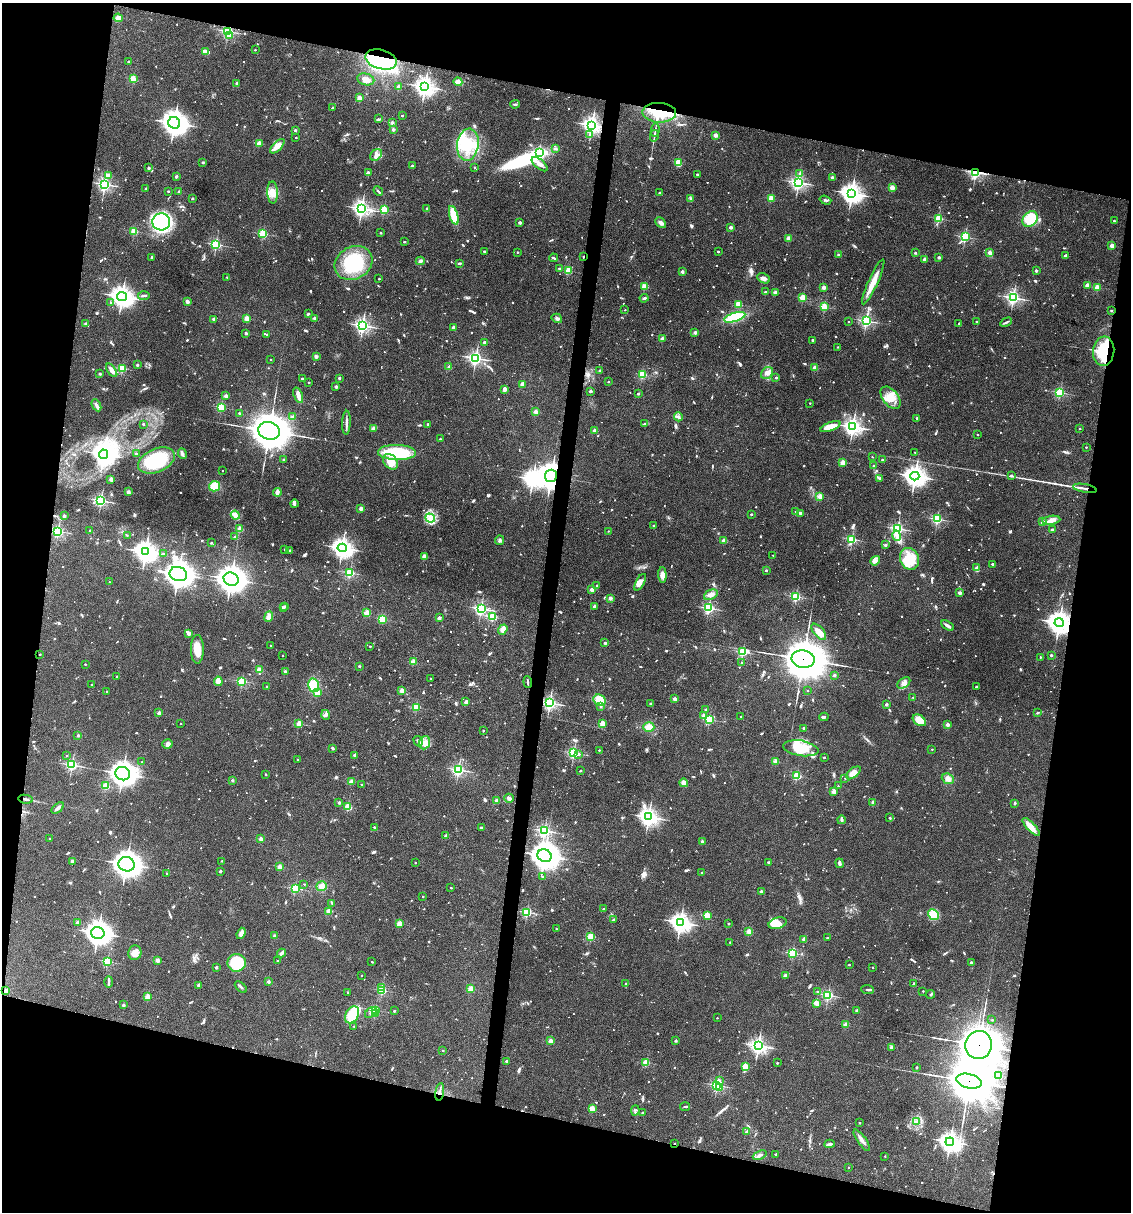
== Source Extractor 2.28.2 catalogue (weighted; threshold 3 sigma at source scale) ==
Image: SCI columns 234-4749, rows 3-4842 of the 4864 x 4846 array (HDU 1 of 3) = the unmasked area's bounding box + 8 px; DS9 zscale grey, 4 x 4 block average (1 PNG px = mean of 4 x 4 image px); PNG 1133 x 1214 px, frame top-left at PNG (2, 3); each listed source drawn as its Kron ellipse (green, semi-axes under 4 px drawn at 4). Shown black and unused: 26% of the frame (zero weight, under 3 of 4 exposures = <1% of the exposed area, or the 3 px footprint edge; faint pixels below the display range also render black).
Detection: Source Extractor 2.28.2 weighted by HDU 2 'WHT'. Background 0.127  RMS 0.0075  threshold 0.0338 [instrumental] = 3 sigma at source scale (4.5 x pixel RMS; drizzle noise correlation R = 1.50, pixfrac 1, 0.05/0.05 arcsec/px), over >= 5 px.
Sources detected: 1340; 12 too faint to see at this stretch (4 x 4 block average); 8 inside a brighter object's white glare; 6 cosmic-ray / hot-pixel residue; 7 long thin detections or spike segments (spike, bleed or trail) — neither listed nor drawn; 21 coinciding with a brighter row at this scale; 37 inside a brighter listed object's ellipse — not listed separately; of the other 1249, all 500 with FLUX_AUTO >= 6.24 (the completeness limit of this list) listed and drawn (749 fainter detections not listed), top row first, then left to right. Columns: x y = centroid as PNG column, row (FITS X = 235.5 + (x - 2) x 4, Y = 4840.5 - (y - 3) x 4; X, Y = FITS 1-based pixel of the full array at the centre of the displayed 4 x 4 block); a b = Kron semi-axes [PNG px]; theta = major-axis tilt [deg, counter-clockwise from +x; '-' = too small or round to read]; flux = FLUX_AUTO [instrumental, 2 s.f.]
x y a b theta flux
118 18 4 4 - 26
228 31 2 2 - 730
230 35 2 2 - 13
255 50 2 2 - 6.9
205 52 4 2 - 65
381 59 16 9 -15 380
129 62 2 2 - 15
133 79 2 2 - 270
366 79 9 6 -14 30
458 82 4 4 - 20
237 84 2 2 - 42
399 87 2 2 - 56
425 87 4 3 - 1900
359 98 2 2 - 110
515 104 5 2 - 7.8
332 108 2 2 - 9.5
659 113 17 10 -2 180
402 115 2 2 - 16
378 119 4 2 - 6.3
174 123 6 5 - 3300
392 123 2 2 - 67
592 125 3 3 - 1600
295 130 2 2 - 30
393 130 2 2 - 46
655 130 6 2 79 6.9
590 134 3 2 - 15
715 135 2 2 - 91
654 136 6 2 77 7.3
296 138 2 2 - 6.4
259 143 2 2 - 120
468 145 16 10 82 140
277 146 9 4 45 36
555 149 4 2 - 6.8
539 152 2 2 - 580
376 155 6 5 - 19
203 162 2 2 - 19
678 163 4 3 - 62
540 164 10 4 -40 30
412 166 2 2 - 19
475 167 2 2 - 9.8
149 168 2 2 - 33
975 172 2 2 - 940
368 173 2 2 - 84
800 173 2 2 - 18
697 174 2 2 - 20
109 175 2 2 - 54
176 177 2 2 - 33
832 177 2 2 - 47
798 182 2 2 - 1200
105 184 2 2 - 1000
146 188 2 2 - 16
892 188 2 2 - 130
168 191 2 2 - 15
378 191 5 2 - 7
179 192 2 2 - 47
273 192 11 5 -88 42
659 193 2 2 - 21
852 193 4 4 - 2100
192 198 2 2 - 23
691 198 3 3 - 7.3
771 198 2 2 - 190
825 200 6 2 -19 7
361 208 4 3 - 1300
427 208 2 2 - 17
384 210 2 2 - 360
454 215 10 4 -74 120
939 219 2 2 - 330
1030 219 8 6 47 180
1114 221 2 2 - 19
161 222 9 8 - 780
520 223 2 2 - 38
661 223 6 4 -45 17
731 227 2 2 - 46
134 231 2 2 - 260
380 233 2 2 - 14
263 234 2 2 - 410
965 237 2 2 - 640
789 238 2 2 - 110
404 242 2 2 - 6.4
216 244 2 2 - 490
1112 246 2 2 - 92
484 251 2 2 - 17
517 252 2 2 - 8.1
718 252 2 2 - 13
990 252 2 2 - 66
915 253 2 2 - 21
838 255 3 2 - 6.9
1066 255 2 2 - 46
152 257 2 2 - 25
583 257 2 2 - 18
939 257 2 2 - 36
554 258 4 2 - 6.7
924 259 2 2 - 37
420 261 4 3 - 9.7
353 263 19 16 28 300
460 263 3 2 - 6.6
559 268 2 2 - 12
1036 270 2 2 - 36
568 271 2 2 - 270
682 272 2 2 - 47
227 277 2 2 - 7.4
763 278 6 5 - 18
379 279 2 2 - 9.9
873 282 24 4 65 64
1087 285 2 2 - 76
644 287 2 2 - 190
824 287 2 2 - 86
1097 287 2 2 - 160
765 292 3 2 - 6.6
775 293 2 2 - 100
144 296 6 2 5 9.7
122 297 5 4 - 2200
803 297 2 2 - 220
644 298 4 3 - 8.7
1013 298 2 2 - 940
187 302 2 2 - 16
110 303 2 2 - 8
738 304 2 2 - 180
824 307 2 2 - 320
625 310 2 2 - 6.6
1111 310 2 2 - 12
308 314 2 2 - 23
735 317 11 4 16 210
247 318 2 2 - 150
314 318 2 2 - 43
557 318 5 4 - 12
213 319 2 2 - 26
866 321 2 2 - 780
848 322 2 2 - 6.3
976 322 2 2 - 11
1006 322 6 2 27 6.9
86 324 2 2 - 38
959 324 2 2 - 7
362 325 3 3 - 1000
453 327 2 2 - 47
695 332 2 2 - 57
246 333 2 2 - 36
267 334 2 2 - 6.6
662 339 2 2 - 99
812 340 2 2 - 21
485 342 2 2 - 46
838 347 2 2 - 6.5
1104 351 15 10 84 300
316 357 4 3 - 9.1
476 358 2 2 - 1100
270 360 2 2 - 6.4
137 365 2 2 - 25
449 367 2 2 - 68
815 367 2 2 - 87
122 369 2 2 - 380
112 370 8 3 -55 22
600 371 2 2 - 31
767 373 7 5 47 24
100 374 2 2 - 22
642 374 2 2 - 260
339 378 2 2 - 34
776 378 2 2 - 21
302 379 2 2 - 24
309 382 2 2 - 15
608 382 2 2 - 11
522 384 2 2 - 98
336 387 2 2 - 45
504 389 3 2 - 28
591 391 2 2 - 42
1060 393 2 2 - 560
638 394 2 2 - 25
298 395 8 4 -68 21
226 396 2 2 - 72
891 398 13 7 -52 65
810 403 2 2 - 11
96 405 6 3 -63 16
221 407 2 2 - 340
535 412 2 2 - 84
239 413 2 2 - 16
292 417 4 3 - 8.1
678 417 4 2 - 7.2
917 418 2 2 - 14
346 423 12 2 88 16
143 424 2 2 - 23
428 424 2 2 - 18
645 424 2 2 - 8.2
830 426 11 4 21 45
853 427 3 3 - 1700
373 428 4 3 - 11
1080 429 2 2 - 11
594 430 2 2 - 29
269 431 11 8 -18 12000
978 435 2 2 - 7.7
440 439 2 2 - 12
1086 447 2 2 - 9.3
397 452 19 7 -1 240
915 452 2 2 - 8.2
103 454 5 4 - 2100
136 454 2 2 - 36
182 454 5 3 - 14
872 457 2 2 - 6.3
283 460 2 2 - 21
882 460 2 2 - 9.8
156 461 19 11 24 230
391 462 9 6 -49 88
842 462 2 2 - 120
874 465 2 2 - 12
222 470 2 2 - 6.2
1011 475 2 2 - 19
551 476 6 6 - 3600
915 476 4 4 - 2600
880 478 2 2 - 28
111 479 2 2 - 110
214 486 6 5 - 74
1085 488 12 2 -10 14
128 492 2 2 - 67
277 492 4 3 - 22
820 496 2 2 - 170
101 501 2 2 - 870
295 504 4 3 - 12
361 508 2 2 - 81
796 511 2 2 - 10
800 513 2 2 - 30
751 514 2 2 - 21
235 515 4 3 - 20
64 516 2 2 - 49
430 518 5 4 - 20
937 519 2 2 - 670
1051 520 9 4 7 25
1043 522 2 2 - 65
653 525 2 2 - 11
240 529 2 2 - 180
898 529 2 2 - 780
90 530 2 2 - 8.9
1052 530 2 2 - 48
58 531 2 2 - 690
608 531 2 2 - 6.4
127 535 2 2 - 8.1
897 536 5 3 - 18
235 537 2 2 - 52
852 539 2 2 - 500
500 540 5 3 - 8.4
724 541 2 2 - 100
211 543 2 2 - 17
885 545 2 2 - 35
342 548 4 4 - 1900
285 549 2 2 - 12
290 551 2 2 - 30
145 552 4 4 - 2800
163 554 2 2 - 17
773 555 2 2 - 7.9
424 556 2 2 - 130
909 559 11 9 -62 94
875 561 5 4 - 16
992 564 2 2 - 17
977 568 2 2 - 65
766 570 2 2 - 22
350 573 2 2 - 540
178 574 9 7 -20 4100
662 575 8 4 -87 30
231 579 7 6 - 4900
109 582 2 2 - 7.4
640 582 9 4 61 20
597 585 2 2 - 9.5
592 590 2 2 - 75
960 593 2 2 - 66
711 595 7 4 26 23
796 596 2 2 - 590
610 598 2 2 - 75
285 606 2 2 - 15
594 606 2 2 - 42
283 608 3 2 - 14
709 608 2 2 - 630
481 609 2 2 - 930
367 613 2 2 - 190
269 617 5 4 - 25
493 617 2 2 - 310
439 618 2 2 - 52
382 619 3 2 - 140
1059 623 4 4 - 3100
947 626 7 2 -32 16
503 630 5 4 - 31
819 632 10 5 -49 53
189 633 3 2 - 64
605 643 2 2 - 31
270 645 2 2 - 9.7
370 646 2 2 - 14
197 649 14 6 90 57
743 652 2 2 - 490
40 654 2 2 - 9.1
1051 655 2 2 - 23
282 656 2 2 - 7.6
1040 657 2 2 - 7.7
803 659 11 8 -9 21000
413 662 2 2 - 150
742 662 2 2 - 10
85 664 2 2 - 10
359 666 2 2 - 20
259 670 2 2 - 140
285 671 3 3 - 6.3
834 675 2 2 - 33
117 676 2 2 - 9
430 679 2 2 - 7.3
218 681 5 2 - 54
242 681 2 2 - 410
528 682 6 2 -84 8.1
904 683 7 4 34 20
91 685 2 2 - 9.1
314 685 7 5 -78 95
266 686 2 2 - 11
976 687 2 2 - 24
401 690 2 2 - 110
808 690 2 2 - 8.6
106 692 2 2 - 6.8
317 692 2 2 - 120
913 697 2 2 - 6.4
674 699 2 2 - 68
600 700 6 5 - 88
466 702 2 2 - 99
550 703 2 2 - 1300
650 703 2 2 - 22
886 704 2 2 - 35
601 706 2 2 - 12
416 707 2 2 - 340
706 710 2 2 - 34
159 713 2 2 - 79
1037 713 3 2 - 6.6
326 715 5 2 - 8.8
704 716 2 2 - 93
741 716 2 2 - 6.4
824 717 4 2 - 7.4
709 720 2 2 - 410
919 720 7 5 -35 76
602 723 2 2 - 160
181 724 2 2 - 6.6
299 724 2 2 - 170
947 725 2 2 - 70
649 727 5 5 - 39
804 728 2 2 - 30
483 731 2 2 - 12
78 735 2 2 - 23
418 741 5 2 - 12
424 743 7 5 70 44
167 744 5 4 - 15
333 748 3 2 - 9.5
801 748 18 7 -9 120
932 749 2 2 - 8.8
599 750 2 2 - 12
574 753 2 2 - 800
579 754 3 2 - 9.8
67 755 2 2 - 8.3
354 755 2 2 - 27
824 757 2 2 - 14
298 759 2 2 - 14
776 761 2 2 - 140
142 762 2 2 - 7
72 765 2 2 - 790
458 770 2 2 - 790
580 771 2 2 - 18
853 773 8 4 37 34
123 774 7 6 - 3000
265 774 2 2 - 8.5
797 776 2 2 - 390
845 778 2 2 - 6.4
948 779 6 5 - 24
232 780 2 2 - 31
351 782 2 2 - 110
684 783 4 4 - 23
361 784 2 2 - 8.4
106 786 2 2 - 260
838 786 2 2 - 7
834 791 2 2 - 110
509 798 5 3 - 16
26 799 7 2 -9 11
497 800 2 2 - 60
339 803 2 2 - 29
873 803 4 2 - 11
1015 803 3 2 - 8.2
348 807 2 2 - 270
58 808 7 2 40 17
649 817 4 3 - 1800
890 818 2 2 - 13
841 820 4 2 - 11
374 827 2 2 - 13
1031 827 11 4 -47 48
481 828 2 2 - 29
544 831 2 2 - 920
446 836 2 2 - 48
50 839 2 2 - 11
261 839 2 2 - 87
702 842 2 2 - 16
545 856 7 6 - 5600
72 861 2 2 - 52
222 861 2 2 - 9.7
768 862 2 2 - 16
415 863 2 2 - 11
840 863 5 2 - 13
126 864 8 7 - 4100
280 867 2 2 - 100
220 871 3 2 - 6.6
167 873 2 2 - 12
702 873 2 2 - 27
543 877 2 2 - 6.5
304 884 2 2 - 10
322 886 5 5 - 30
451 887 2 2 - 8.4
295 888 2 2 - 510
761 891 2 2 - 38
423 896 2 2 - 13
332 903 3 2 - 6.5
603 909 2 2 - 9
329 911 2 2 - 140
527 912 2 2 - 600
707 915 2 2 - 220
933 915 6 5 - 65
614 920 2 2 - 39
77 922 2 2 - 59
680 922 4 3 - 2200
399 923 2 2 - 140
778 923 9 5 16 59
729 924 2 2 - 14
556 929 2 2 - 7.7
749 932 2 2 - 170
98 933 6 6 - 2900
241 933 6 4 70 24
274 936 2 2 - 46
591 936 2 2 - 260
827 938 2 2 - 13
804 939 2 2 - 79
730 942 2 2 - 10
135 953 7 6 - 37
282 953 4 2 - 9.1
793 953 2 2 - 510
157 960 2 2 - 88
107 961 2 2 - 450
278 961 2 2 - 11
372 962 2 2 - 12
237 963 9 9 - 250
971 963 2 2 - 27
849 965 2 2 - 9.2
216 967 2 2 - 29
872 967 2 2 - 7.4
361 976 2 2 - 7.9
785 976 2 2 - 64
109 982 5 2 - 9.4
268 982 2 2 - 37
626 984 2 2 - 12
914 984 2 2 - 36
198 985 2 2 - 34
241 987 7 2 -43 8.1
382 987 2 2 - 81
471 989 2 2 - 180
868 989 6 2 -6 8.5
382 990 2 2 - 360
5 991 2 2 - 71
818 991 2 2 - 8.1
923 991 2 2 - 8
348 992 2 2 - 12
931 994 4 2 - 6.7
828 995 2 2 - 640
148 997 2 2 - 160
816 1003 2 2 - 170
123 1005 2 2 - 39
375 1010 2 2 - 390
394 1011 2 2 - 21
857 1011 2 2 - 48
371 1012 7 3 42 16
375 1013 2 2 - 61
352 1015 9 6 60 210
717 1018 2 2 - 7.1
992 1020 2 2 - 8.5
846 1025 2 2 - 140
354 1026 2 2 - 9.1
550 1041 2 2 - 120
676 1041 2 2 - 30
758 1045 3 3 - 1300
979 1045 14 13 - 26000
891 1047 2 2 - 59
443 1050 2 2 - 9.1
506 1061 2 2 - 30
646 1062 2 2 - 220
777 1063 2 2 - 16
745 1066 2 2 - 220
917 1067 2 2 - 20
998 1075 2 2 - 180
719 1080 2 2 - 12
969 1081 13 7 -14 28000
717 1085 2 2 - 630
720 1088 2 2 - 18
440 1092 9 2 81 10
685 1107 5 2 - 6.4
592 1108 2 2 - 150
635 1111 5 2 - 7.5
642 1113 2 2 - 10
916 1121 3 3 - 8.6
860 1123 2 2 - 11
747 1132 2 2 - 59
862 1140 13 3 -55 23
950 1142 4 3 - 2200
675 1144 2 2 - 10
830 1144 5 2 - 12
775 1154 2 2 - 14
760 1155 7 3 21 15
885 1156 2 2 - 6.9
848 1168 2 2 - 7.3
Overlapping masked pixels (flux is a lower limit): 18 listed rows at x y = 228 31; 381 59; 659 113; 592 125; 975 172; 583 257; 1104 351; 551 476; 1085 488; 1059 623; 803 659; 550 703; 26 799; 5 991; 979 1045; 969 1081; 440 1092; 675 1144
Diffuse or blended objects may show on this block-average render without a row.